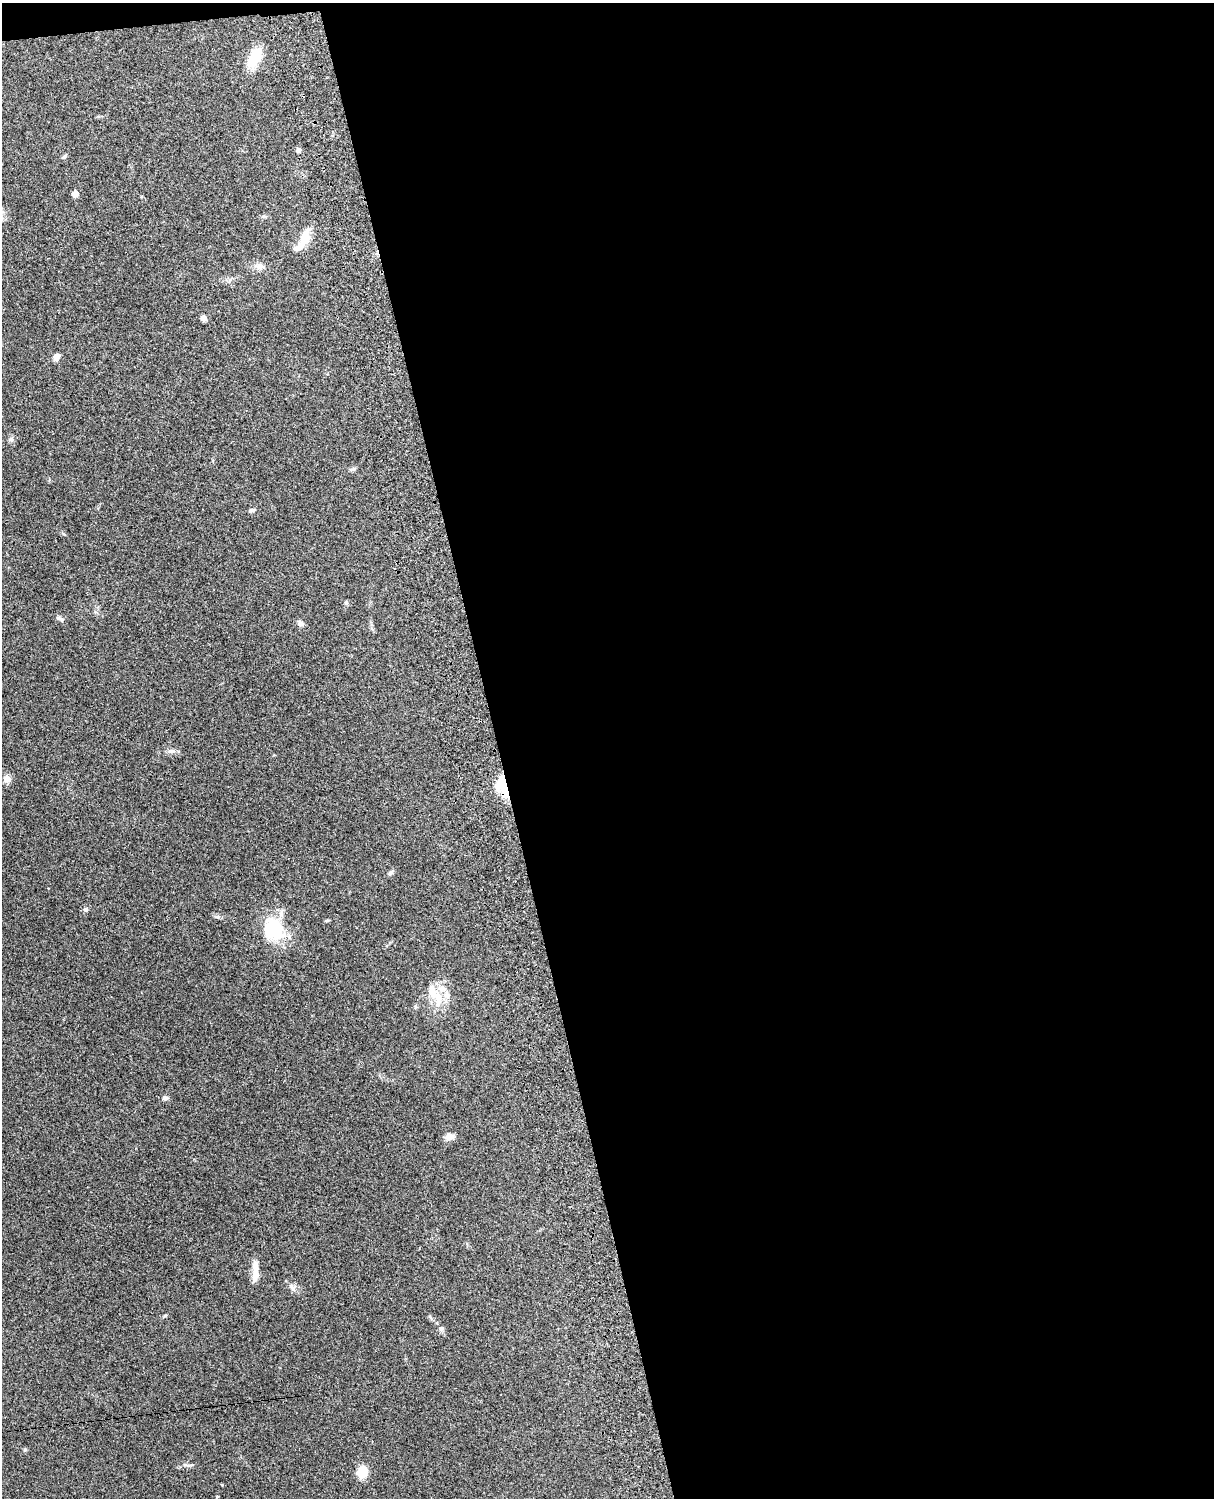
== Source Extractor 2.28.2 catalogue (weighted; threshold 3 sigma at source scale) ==
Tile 4 of 4 x 3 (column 4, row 1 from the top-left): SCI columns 3756-4967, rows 3156-4651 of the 5088 x 4928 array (HDU 1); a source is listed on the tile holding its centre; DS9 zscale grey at full resolution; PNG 1216 x 1500 px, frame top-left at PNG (2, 3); no overlay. Shown black and unused: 59% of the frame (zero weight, under 3 of 4 exposures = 6% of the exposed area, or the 3 px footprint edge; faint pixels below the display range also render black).
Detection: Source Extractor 2.28.2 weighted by HDU 2 'WHT'; one run over the whole footprint, this tile lists its part. Background 0.279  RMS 0.0091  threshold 0.0411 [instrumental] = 3 sigma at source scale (4.5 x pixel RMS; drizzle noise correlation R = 1.50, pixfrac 1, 0.05/0.05 arcsec/px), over >= 5 px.
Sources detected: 29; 1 inside a brighter listed object's ellipse — not listed separately; the other 28 listed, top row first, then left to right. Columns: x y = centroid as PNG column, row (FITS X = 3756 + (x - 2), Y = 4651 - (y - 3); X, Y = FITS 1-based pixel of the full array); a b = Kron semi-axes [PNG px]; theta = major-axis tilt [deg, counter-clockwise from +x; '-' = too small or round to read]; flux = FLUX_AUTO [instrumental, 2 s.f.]
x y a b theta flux
255 57 29 14 58 19
299 150 5 4 - 3.2
64 157 7 5 38 1.5
75 194 5 5 - 8.2
303 240 31 9 59 15
259 266 13 8 2 5.1
203 318 8 6 -40 2.7
56 357 7 6 - 5.5
11 439 7 5 45 2
353 469 9 3 12 1.6
252 510 8 5 21 1.8
346 602 6 5 - 1.3
60 618 13 5 -21 2.3
300 623 9 6 -28 3
171 751 12 6 1 3.2
7 779 9 9 - 6
502 786 26 12 -73 22
390 873 8 5 44 2
86 909 6 6 - 2.1
273 929 27 23 -55 45
433 993 27 15 -62 19
165 1098 7 6 - 2.5
449 1137 11 8 4 5.1
255 1274 19 9 81 8
292 1288 12 6 -51 3.9
441 1328 7 6 - 2.1
189 1465 10 4 8 2.1
362 1471 13 10 84 14
Overlapping masked pixels (flux is a lower limit): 1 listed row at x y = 502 786
Unlisted compact peaks at least as high as the median listed source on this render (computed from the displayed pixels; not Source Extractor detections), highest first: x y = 25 1450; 222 1485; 165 1316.